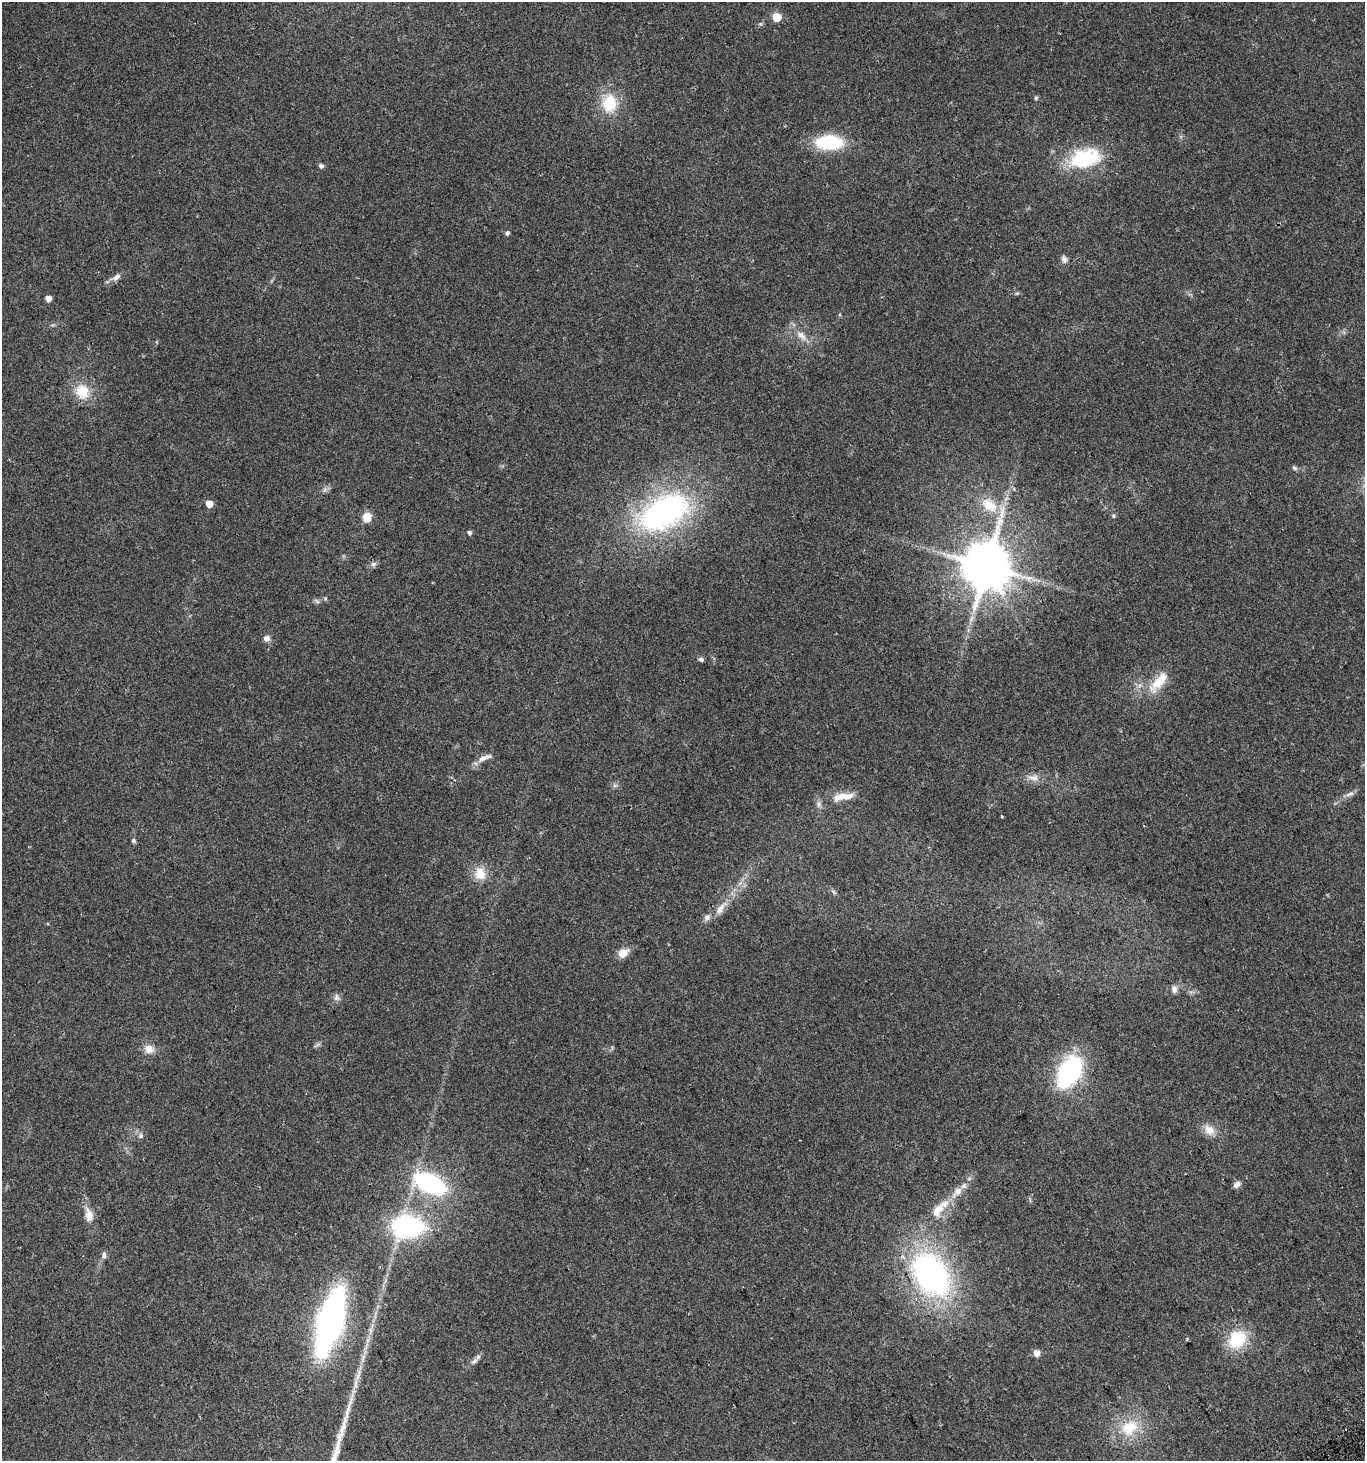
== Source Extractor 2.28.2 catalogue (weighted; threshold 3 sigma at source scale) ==
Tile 6 of 4 x 4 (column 2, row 2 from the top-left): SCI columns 1553-2915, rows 2948-4406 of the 5771 x 5898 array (HDU 1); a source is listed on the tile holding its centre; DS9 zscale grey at full resolution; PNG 1367 x 1463 px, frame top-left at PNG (2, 2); no overlay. Shown black and unused: <1% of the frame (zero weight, under 2 of 3 exposures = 2% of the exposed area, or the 3 px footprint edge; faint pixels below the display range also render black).
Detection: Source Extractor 2.28.2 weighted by HDU 2 'WHT'; one run over the whole footprint, this tile lists its part. Background 0.0952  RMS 0.011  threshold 0.0475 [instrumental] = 3 sigma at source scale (4.5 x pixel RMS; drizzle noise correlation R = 1.50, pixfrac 1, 0.0396/0.0396 arcsec/px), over >= 5 px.
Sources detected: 63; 3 inside a brighter listed object's ellipse — not listed separately; the other 60 listed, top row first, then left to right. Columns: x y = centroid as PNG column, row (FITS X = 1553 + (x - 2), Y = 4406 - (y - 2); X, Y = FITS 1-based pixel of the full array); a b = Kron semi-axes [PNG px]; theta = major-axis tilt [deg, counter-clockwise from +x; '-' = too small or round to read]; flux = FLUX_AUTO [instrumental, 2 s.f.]
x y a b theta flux
777 17 5 5 - 35
1036 98 5 5 - 2
609 103 25 21 -89 36
829 142 24 13 0 75
1085 158 40 22 14 74
321 166 6 5 - 3
507 233 6 5 - 2.4
1064 259 11 7 -83 4.1
116 277 12 7 37 5.4
1017 293 6 4 18 1.4
48 298 5 4 - 8.6
801 336 18 9 -45 11
82 391 21 19 -57 24
1295 468 7 5 -34 2.3
325 490 8 6 55 3.2
209 504 5 5 - 15
989 505 26 16 -36 30
664 512 56 32 29 260
1113 516 6 5 - 1.5
367 517 8 8 - 16
469 533 5 4 - 2.8
374 564 8 6 -10 3.1
987 565 15 14 - 4400
325 599 6 5 - 1.4
317 601 9 4 -36 2.2
267 638 8 8 - 4.9
701 659 6 5 - 2.6
1158 682 29 14 52 25
482 758 14 8 33 7.1
1034 777 14 10 -7 8.3
615 785 7 4 1 2.3
1350 794 13 6 18 4.5
845 796 26 9 4 16
819 804 10 7 -76 4.1
1002 817 3 3 - 3.1
133 840 6 5 - 2.2
480 874 17 15 -77 17
834 892 9 4 -42 2.1
720 909 24 9 55 13
623 953 11 8 29 13
1174 989 10 7 -85 4.7
336 997 11 6 79 3.9
149 1049 13 11 -15 9.6
1069 1072 21 12 60 230
1209 1130 17 13 -42 12
141 1136 7 7 - 3.1
430 1184 26 14 -25 160
1236 1184 9 6 37 4.8
939 1209 34 13 49 27
89 1215 19 10 -77 12
407 1226 37 26 2 130
104 1255 10 6 90 3.5
931 1274 40 27 -56 320
330 1322 44 16 74 510
1187 1339 4 3 - 1.4
1237 1339 24 19 47 44
1036 1353 5 5 - 11
474 1361 14 6 40 4.6
358 1376 24 6 70 11
1129 1428 27 20 38 37